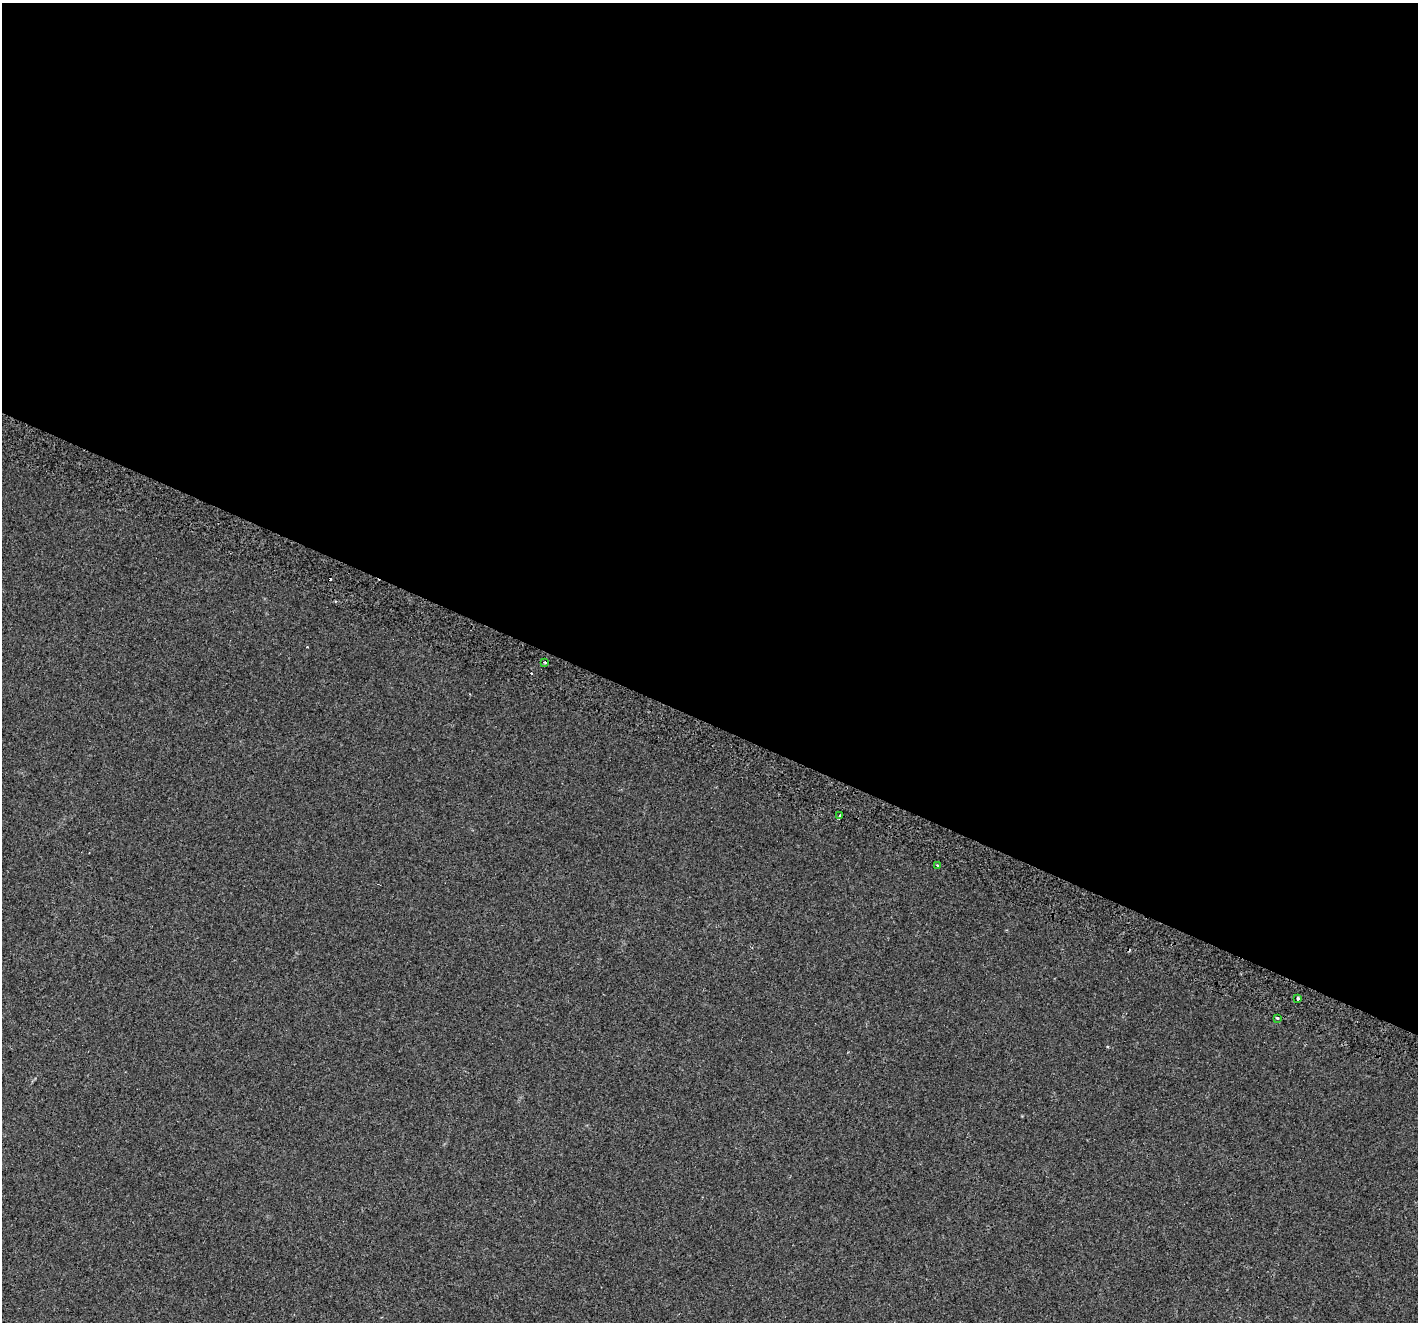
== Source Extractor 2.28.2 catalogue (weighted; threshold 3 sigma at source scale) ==
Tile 3 of 4 x 4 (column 3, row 1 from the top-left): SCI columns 2899-4314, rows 4304-5623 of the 5787 x 5904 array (HDU 1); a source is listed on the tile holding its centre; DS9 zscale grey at full resolution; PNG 1420 x 1324 px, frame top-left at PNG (2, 3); each listed source drawn as its Kron ellipse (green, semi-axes under 4 px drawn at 4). Shown black and unused: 55% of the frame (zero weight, under 2 of 3 exposures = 4% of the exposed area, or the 3 px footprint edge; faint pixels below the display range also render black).
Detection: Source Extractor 2.28.2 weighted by HDU 2 'WHT'; one run over the whole footprint, this tile lists its part. Background 0.0509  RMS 0.006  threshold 0.0271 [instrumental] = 3 sigma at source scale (4.5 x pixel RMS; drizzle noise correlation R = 1.50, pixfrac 1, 0.0396/0.0396 arcsec/px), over >= 5 px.
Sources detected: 8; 3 cosmic-ray / hot-pixel residue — neither listed nor drawn; the other 5 listed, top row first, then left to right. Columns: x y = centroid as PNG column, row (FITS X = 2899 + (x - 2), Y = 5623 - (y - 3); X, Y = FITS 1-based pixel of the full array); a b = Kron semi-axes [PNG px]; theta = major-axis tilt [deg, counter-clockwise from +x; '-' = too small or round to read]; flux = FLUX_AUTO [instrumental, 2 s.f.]
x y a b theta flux
545 663 3 2 - 0.68
840 816 4 3 - 4.3
937 865 4 3 - 0.66
1298 998 4 3 - 1.8
1277 1018 3 3 - 1.5